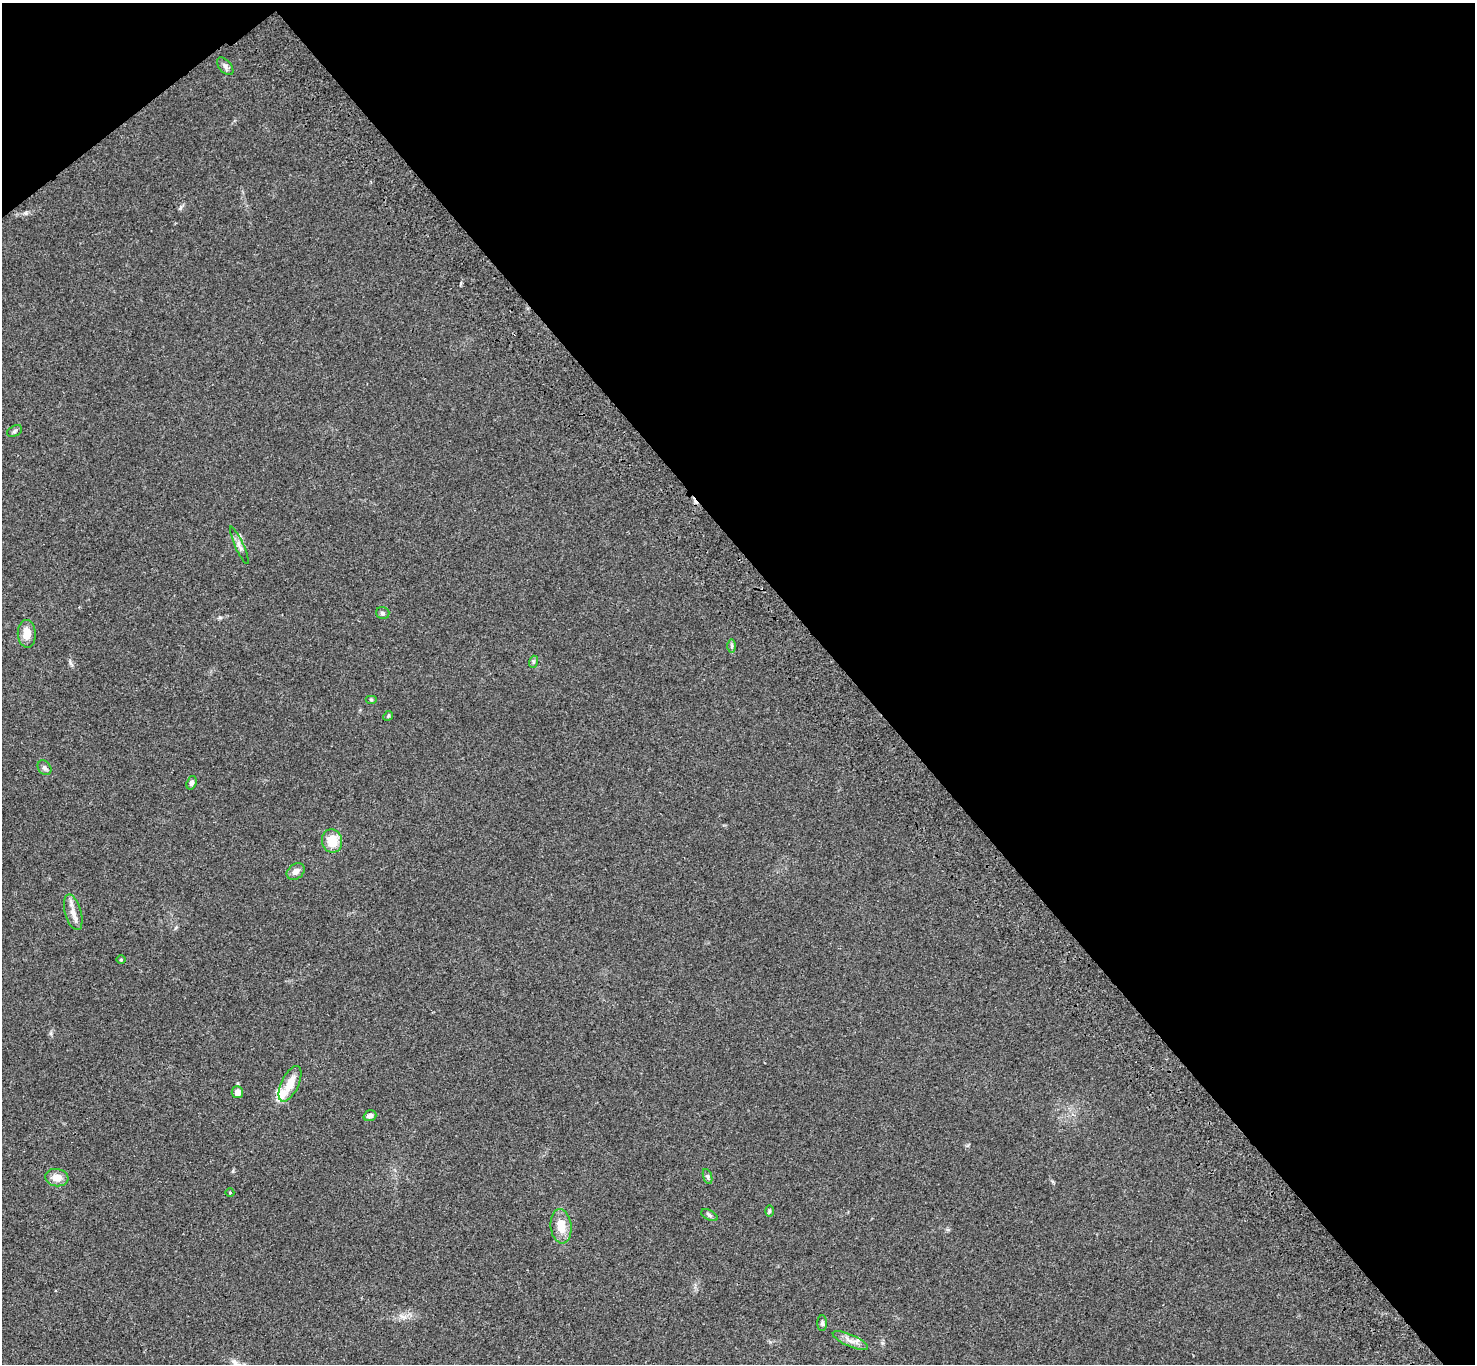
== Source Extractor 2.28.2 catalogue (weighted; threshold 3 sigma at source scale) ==
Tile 3 of 4 x 4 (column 3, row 1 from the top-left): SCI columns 3050-4522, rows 4465-5826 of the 6096 x 6070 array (HDU 1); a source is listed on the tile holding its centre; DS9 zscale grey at full resolution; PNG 1477 x 1366 px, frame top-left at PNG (2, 3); each listed source drawn as its Kron ellipse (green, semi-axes under 4 px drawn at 4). Shown black and unused: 44% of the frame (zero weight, under 3 of 4 exposures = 6% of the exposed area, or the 3 px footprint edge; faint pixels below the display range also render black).
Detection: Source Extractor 2.28.2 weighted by HDU 2 'WHT'; one run over the whole footprint, this tile lists its part. Background 0.0448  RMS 0.0054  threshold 0.0245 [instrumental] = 3 sigma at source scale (4.5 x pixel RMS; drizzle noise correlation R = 1.50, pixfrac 1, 0.05/0.05 arcsec/px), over >= 5 px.
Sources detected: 28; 2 inside a brighter listed object's ellipse — not listed separately; the other 26 listed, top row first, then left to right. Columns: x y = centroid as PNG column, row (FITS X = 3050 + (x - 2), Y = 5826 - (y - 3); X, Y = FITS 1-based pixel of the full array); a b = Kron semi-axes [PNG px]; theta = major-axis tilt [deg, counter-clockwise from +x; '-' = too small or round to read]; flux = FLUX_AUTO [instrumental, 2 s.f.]
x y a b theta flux
225 66 10 6 -50 1.6
15 431 8 5 29 1.1
239 545 20 4 -65 2.2
383 613 7 6 - 1.2
27 634 14 9 -88 5.8
732 646 7 4 90 1.1
533 662 6 4 72 0.76
371 699 6 4 0 0.53
388 716 5 4 - 0.64
44 768 8 6 -54 1.4
192 783 7 5 69 1.4
332 841 12 10 -80 10
296 872 10 7 38 2.9
73 912 18 8 -74 4.4
121 960 5 3 - 0.43
290 1084 19 8 65 8
237 1092 6 6 - 3.8
370 1116 6 5 - 1.9
708 1177 8 3 -71 0.88
57 1178 11 8 -7 5
230 1193 4 3 - 0.37
769 1211 6 4 90 0.6
709 1215 9 5 -28 1.2
561 1226 17 10 -83 7.9
822 1323 8 5 90 1
850 1341 19 6 -23 3.3
Unlisted compact peaks at least as high as the median listed source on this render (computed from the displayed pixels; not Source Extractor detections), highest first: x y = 26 213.